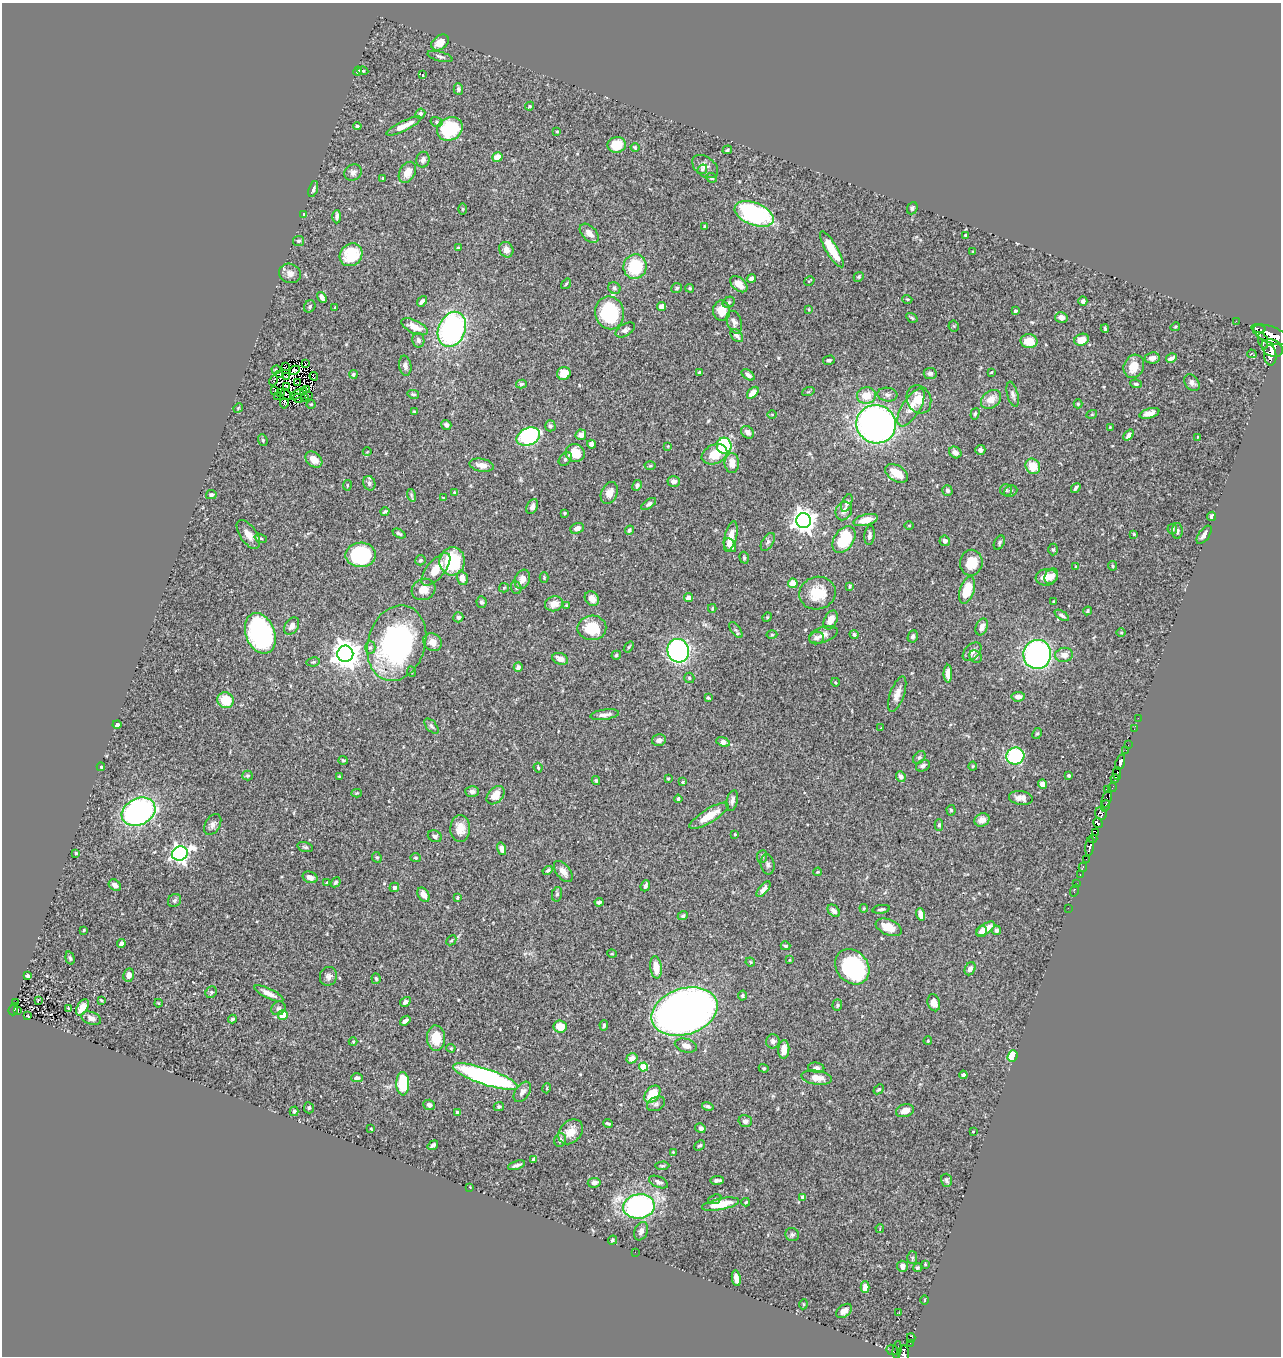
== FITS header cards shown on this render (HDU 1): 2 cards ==
NAXIS1  =                 1279
NAXIS2  =                 1354

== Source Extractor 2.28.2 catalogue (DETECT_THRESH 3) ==
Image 1279 x 1354 px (HDU 1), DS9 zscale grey, 1 PNG px = 1 image px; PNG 1283 x 1358 px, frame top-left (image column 1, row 1354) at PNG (2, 3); each listed source drawn as its Kron ellipse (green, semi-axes under 4 px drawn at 4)
Background 0.477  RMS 0.022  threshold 0.0671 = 3 sigma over >= 5 px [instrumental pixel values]
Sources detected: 470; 6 with non-positive FLUX_AUTO (blend fragments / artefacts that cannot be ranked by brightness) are neither listed nor drawn; the other 464 listed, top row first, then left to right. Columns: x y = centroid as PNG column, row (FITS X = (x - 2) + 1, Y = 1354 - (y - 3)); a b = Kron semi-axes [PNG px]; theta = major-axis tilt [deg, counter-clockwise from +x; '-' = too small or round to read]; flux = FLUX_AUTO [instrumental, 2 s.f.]
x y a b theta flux
440 43 9 7 35 15
440 56 13 5 -15 3.9
358 71 4 4 - 3
363 71 5 4 - 1.9
422 75 4 3 - 5.1
458 89 6 5 - 2.9
530 106 4 3 - 1.9
420 114 5 4 - 3
437 122 6 5 - 2.5
357 126 4 3 - 2.5
404 126 19 5 26 18
450 129 13 11 30 94
557 131 3 2 - 1.4
617 145 9 8 - 35
635 148 4 3 - 1.7
727 150 5 3 - 2
497 157 5 4 - 16
423 160 8 6 76 5.4
705 167 14 9 -38 9.4
702 169 5 4 - 1.8
353 172 9 7 36 6.7
407 172 11 7 61 17
383 178 4 3 - 0.97
711 178 5 4 - 2.7
313 189 8 4 72 3.8
912 208 6 5 - 2.6
463 209 6 4 90 1.4
754 214 20 11 -22 180
304 215 4 4 - 9.6
337 217 6 3 90 4
705 226 3 3 - 2
589 233 11 7 -46 11
965 235 3 2 - 1.5
299 241 5 5 - 3.1
458 247 3 2 - 1.4
832 249 21 5 -59 38
506 250 8 7 - 9.9
973 252 4 2 - 1
351 255 12 10 45 52
635 267 12 11 - 68
290 273 11 9 -19 9.1
859 277 5 4 - 2
751 279 5 4 - 5.5
809 281 5 2 - 1.2
566 284 6 3 54 1.8
739 284 10 6 -40 15
614 288 6 5 - 2.8
677 288 5 5 - 2.9
690 288 4 3 - 1.7
322 297 6 4 -57 5.8
907 299 5 3 - 1.3
422 301 6 4 49 4.3
1083 301 4 4 - 5.1
729 302 6 5 - 2.7
310 306 6 5 - 3
661 306 4 4 - 9.2
335 307 4 3 - 1.3
809 310 4 3 - 1.4
722 311 10 8 -86 23
1015 311 3 3 - 3.5
610 313 16 14 -78 120
1061 317 6 5 - 6.7
912 318 6 4 -33 2.3
1236 321 2 2 - 3.1
734 322 12 7 -71 6.2
954 326 5 5 - 1.9
414 327 14 6 -26 17
1175 327 5 3 - 1.6
452 329 18 13 67 290
1105 329 4 3 - 2
1258 329 7 3 -14 180
625 330 10 6 30 5
737 335 7 5 -48 5.3
1271 335 19 8 -21 2000
418 340 7 6 - 5
1081 340 7 5 23 18
1029 341 8 7 - 25
1263 341 8 4 -71 370
1272 348 11 8 -26 1700
1252 354 4 2 - 1.3
1270 355 10 6 -85 1100
1152 358 7 5 8 6.7
1171 358 5 3 - 5.7
829 360 6 4 15 2.5
305 363 4 2 - 2.9
286 366 2 2 - 0.59
405 366 10 6 -81 6.4
1134 366 12 10 64 24
276 370 4 2 - 1
295 370 5 3 - 3.5
991 372 3 2 - 1.2
564 373 7 6 - 23
700 373 4 3 - 7.2
930 373 6 5 - 4.8
280 374 2 2 - 1.8
353 374 4 4 - 2.7
748 375 7 4 -36 6.1
314 376 4 2 - 0.44
286 377 3 2 - 2.3
274 380 5 3 - 1.9
298 383 2 2 - 1
1192 383 9 6 -52 5.2
521 384 5 4 - 2.4
1136 384 6 4 -8 2.6
287 387 3 2 - 2.4
307 389 3 2 - 2
275 391 2 2 - 2.2
280 392 4 2 - 2.3
304 392 3 2 - 0.37
808 392 6 4 19 1.8
753 393 7 4 47 14
286 394 6 2 -40 1.5
297 394 7 3 33 3.9
413 394 6 3 -13 2.2
1013 394 13 5 -76 5.3
866 395 9 8 - 23
887 395 10 7 -7 5.9
278 396 2 2 - 0.96
308 396 3 2 - 2.8
298 398 5 2 - 2.5
305 398 3 2 - 4.2
919 399 14 12 -64 26
991 399 11 8 39 17
284 403 5 3 - 7.2
311 404 4 4 - 1.5
1078 404 4 4 - 1.7
911 407 21 9 59 21
238 408 5 4 - 1.4
414 411 4 2 - 1.5
1149 413 10 5 17 13
772 414 5 3 - 1.3
975 414 6 4 73 2.4
1092 414 5 3 - 1.3
876 424 20 19 - 620
446 425 5 4 - 4.4
550 426 5 5 - 3.8
1110 427 3 3 - 1.1
747 432 7 5 -40 6.5
581 435 5 5 - 11
1129 435 6 4 51 6.1
528 437 12 8 23 190
1197 437 4 3 - 1.3
263 440 6 4 -70 2
592 444 4 4 - 6.3
668 446 3 2 - 0.89
724 446 8 7 - 160
980 450 5 5 - 5.8
367 452 4 3 - 0.95
955 452 6 5 - 7
575 453 10 9 - 27
714 454 13 9 24 29
565 459 7 5 45 3.6
314 460 9 6 -40 14
732 463 10 7 -89 16
481 465 12 6 -10 12
650 466 5 3 - 1.8
1033 466 8 7 - 26
896 473 13 8 -30 28
674 482 6 5 - 7
369 483 7 6 - 4.3
347 485 5 2 - 1.3
637 485 6 4 62 4.2
1076 488 5 3 - 3.5
947 490 5 5 - 4.2
1006 490 6 6 - 3.1
1011 491 7 5 24 2.9
454 492 4 3 - 1.8
609 493 11 8 65 12
211 495 5 4 - 3.6
411 495 6 4 -72 2.5
443 498 3 2 - 1.2
847 503 9 5 67 5.5
649 504 8 4 34 3.8
532 507 8 5 66 5.9
844 511 9 8 - 6.3
385 512 4 2 - 2.3
565 513 3 2 - 1.3
1212 516 5 3 - 4.2
866 520 12 5 14 21
804 521 7 7 - 1200
909 525 5 3 - 1.3
577 528 7 5 21 7.8
1172 529 5 5 - 2.9
629 530 5 4 - 3
1177 531 8 5 -89 4
248 534 16 8 -54 12
399 534 7 4 -26 2.7
1134 534 3 3 - 1.3
869 535 10 5 85 5.5
1204 535 10 5 54 7.9
731 536 15 6 76 18
261 538 6 4 -19 2
844 540 15 9 56 69
945 541 5 5 - 5.2
768 542 10 5 58 4.8
999 543 7 5 62 3
730 545 7 5 -51 14
1053 549 6 4 89 2.5
361 555 15 12 1 150
744 558 6 4 -71 2.2
420 560 5 5 - 2.5
452 561 14 12 82 72
971 563 13 11 82 33
1112 566 5 2 - 1.7
1076 567 3 3 - 2.3
436 569 20 8 50 27
1051 576 8 6 58 10
1047 577 11 8 7 16
462 578 7 5 -76 12
544 578 5 4 - 2
522 579 10 7 67 10
793 583 5 5 - 25
850 586 4 3 - 2
504 588 5 4 - 1.8
516 588 6 5 - 2.7
423 589 12 10 28 18
967 590 14 7 72 37
817 593 18 16 15 41
688 598 4 4 - 9.9
592 599 8 6 -46 10
1053 601 3 2 - 1.4
481 602 5 5 - 3.2
554 604 9 7 16 15
567 606 3 3 - 3.2
712 608 4 3 - 1.6
1088 611 4 3 - 2.1
1062 615 8 4 -34 3.7
458 617 5 5 - 3.9
767 617 5 4 - 1.8
831 620 10 6 64 16
292 626 9 6 57 9.2
982 627 9 5 69 10
592 628 14 12 2 47
736 630 9 4 -54 3.2
1121 632 5 3 - 1.4
260 633 21 14 -69 250
854 634 4 4 - 2.7
772 635 5 3 - 1.4
823 635 15 7 18 9.1
913 636 6 5 - 3.8
817 638 7 6 - 5.1
432 642 10 8 -35 13
397 643 38 29 73 300
370 647 6 5 - 3
629 647 6 3 53 1.6
678 651 12 11 - 290
972 652 11 7 45 7.6
345 654 8 8 - 2100
1037 654 14 14 - 380
616 655 5 4 - 2.9
1064 655 9 7 9 10
976 657 7 5 -44 3.6
560 659 8 5 -22 12
313 662 6 4 10 2.6
518 667 5 4 - 4.8
412 672 5 3 - 1.5
948 674 9 4 -90 9.8
689 678 5 5 - 2.6
835 682 4 3 - 1.2
897 694 18 7 70 12
1018 697 6 5 - 6.9
708 698 3 3 - 1.7
226 700 8 7 - 41
605 715 14 5 8 8.6
1138 718 2 2 - 8.5
117 725 4 3 - 3.1
431 726 9 5 -49 3.9
881 728 2 2 - 1.3
1134 729 2 2 - 5.4
1037 734 6 4 61 2.2
659 740 7 5 13 5.3
723 742 7 4 -17 14
1128 745 2 2 - 5.4
1126 750 3 2 - 7.9
1015 756 9 8 - 130
919 757 7 5 48 3.3
343 760 5 4 - 2
1120 762 8 4 73 710
923 766 7 5 27 4.2
973 766 4 4 - 1.8
101 767 4 3 - 2.3
538 768 5 3 - 2.1
1117 773 6 3 -90 210
247 776 5 5 - 2.4
339 776 3 2 - 1.3
901 776 5 4 - 6.6
1069 776 3 3 - 2
1115 778 4 3 - 200
668 779 3 2 - 1.3
596 780 4 4 - 2.5
683 782 3 2 - 2.3
1042 784 5 4 - 8
1112 787 4 2 - 22
1108 789 3 3 - 83
472 791 7 5 -2 5.5
357 793 5 4 - 1.7
495 795 10 7 47 19
1021 798 12 7 -8 8.4
678 799 4 3 - 4
1107 799 9 4 71 92
732 801 10 5 76 5.5
1105 806 6 3 77 130
951 810 5 4 - 2
138 812 17 13 26 390
1101 813 6 5 - 350
709 816 22 7 31 27
982 820 8 6 26 8.6
1098 823 5 4 - 210
213 825 11 7 60 6.5
939 825 5 4 - 2.2
460 829 13 10 88 19
1096 832 4 2 - 48
735 834 3 2 - 1.5
435 836 7 5 -23 4.1
1093 839 4 3 - 85
1090 846 10 3 84 730
305 847 8 4 -15 3.2
502 849 6 4 -74 9.5
76 853 3 3 - 1.8
180 854 8 7 - 630
762 856 6 5 - 3.2
377 857 5 4 - 2.3
416 858 5 4 - 2
1086 859 2 2 - 17
768 864 10 6 -78 4.6
1083 867 4 2 - 48
548 870 5 3 - 2.8
563 871 12 7 -52 11
817 872 4 3 - 1.5
1080 874 3 2 - 11
310 877 8 5 -23 7.4
336 882 5 4 - 2.5
327 883 3 3 - 2.1
1077 884 2 2 - 1.9
115 885 7 5 -38 6.6
645 886 6 4 67 4.8
394 887 5 4 - 2.6
763 889 9 4 51 6.8
1074 890 6 2 72 6.1
557 894 7 5 78 3.2
424 895 8 5 -57 14
457 898 4 3 - 2.8
175 900 7 6 - 3.4
599 902 4 3 - 3.1
864 908 4 3 - 1.3
1068 908 2 2 - 4.6
881 909 9 4 9 3.6
834 911 7 5 -44 7.9
921 914 6 4 -73 11
683 916 5 4 - 3.6
889 927 13 7 -23 27
986 929 10 5 33 15
84 930 3 3 - 1.2
996 930 5 4 - 5.2
982 931 6 5 - 9.3
451 940 6 3 45 1.8
121 943 4 4 - 6.6
785 946 5 3 - 2.1
612 954 5 3 - 1.2
70 958 7 4 -74 2.4
789 960 4 3 - 1.2
750 962 5 4 - 1.8
656 967 11 6 -83 22
852 967 19 15 -48 170
970 969 7 5 62 7
129 975 7 5 78 7.5
28 976 4 4 - 3.7
328 976 9 8 - 6
376 979 5 4 - 2.6
211 992 6 5 - 2.7
269 993 16 5 -26 12
742 995 5 4 - 2.6
38 1000 3 2 - 1.2
101 1000 4 3 - 1.4
15 1002 3 2 - 2.8
405 1002 6 4 32 4.3
158 1003 4 2 - 1.1
934 1003 9 6 -73 13
837 1005 5 5 - 2.3
82 1007 9 5 58 23
278 1008 7 6 - 3.9
13 1009 6 4 72 73
69 1009 4 3 - 1.8
18 1011 3 2 - 4.7
685 1012 34 23 19 1100
283 1015 5 5 - 22
28 1016 3 2 - 1.1
91 1018 10 6 -19 6.1
232 1019 4 3 - 2.5
405 1021 6 3 38 5.5
604 1025 5 3 - 2.5
560 1027 6 6 - 22
436 1038 13 9 -86 33
773 1041 7 6 - 4.9
928 1041 4 3 - 1.5
353 1042 4 4 - 1.4
686 1046 11 6 -15 9.9
451 1048 4 4 - 1.6
784 1049 9 5 86 14
1013 1056 6 5 - 38
632 1058 6 5 - 9.9
643 1067 4 4 - 50
764 1068 5 4 - 1.7
816 1068 8 5 -3 5.3
963 1075 4 4 - 3.7
485 1077 34 8 -18 380
357 1078 6 4 1 4.9
817 1078 15 7 -9 18
403 1084 12 6 -88 61
547 1088 5 3 - 1.5
879 1089 6 4 42 2.3
522 1092 11 7 55 6.7
652 1094 10 6 51 39
656 1104 10 6 28 4.9
429 1105 6 5 - 5
708 1106 6 4 -16 3.2
499 1107 5 4 - 2.9
309 1108 5 5 - 2.6
294 1111 5 4 - 3.2
905 1111 9 6 17 11
457 1112 4 4 - 2.2
745 1121 7 6 - 4.2
608 1123 5 3 - 2.3
700 1128 5 4 - 4.5
371 1129 3 2 - 1.3
571 1132 14 10 47 18
973 1132 3 2 - 0.94
560 1140 7 5 71 6.5
433 1145 5 4 - 4
700 1145 6 4 41 2.5
673 1152 3 3 - 1.1
533 1159 4 3 - 2.1
516 1165 9 3 18 4.5
662 1166 7 4 3 2.3
717 1180 7 3 2 5
947 1180 6 5 - 3.2
658 1182 10 5 -23 5.7
594 1183 6 5 - 6
470 1187 2 2 - 0.9
803 1197 4 3 - 7.2
715 1199 7 4 21 2.5
746 1202 4 3 - 1.8
721 1204 19 5 11 35
639 1206 16 12 8 300
880 1228 4 3 - 1.2
641 1231 9 6 68 6.5
792 1235 7 6 - 3.2
612 1240 5 3 - 2.1
635 1252 2 2 - 9.4
912 1258 6 5 - 2.6
925 1264 3 2 - 1.3
902 1266 5 5 - 8.3
917 1268 4 4 - 2.1
736 1278 8 4 -81 9.5
865 1287 6 4 -89 8.5
925 1300 5 3 - 1.1
803 1304 5 3 - 1.4
844 1311 9 5 38 8.3
899 1312 2 2 - 1.1
911 1338 5 3 - 9.2
910 1343 3 2 - 12
892 1350 6 5 - 58
897 1350 9 4 81 78
903 1353 8 5 83 430
At the frame edge (FLAGS 8, measured only in part): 1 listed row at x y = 903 1353
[6 non-positive-flux detections neither listed nor drawn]